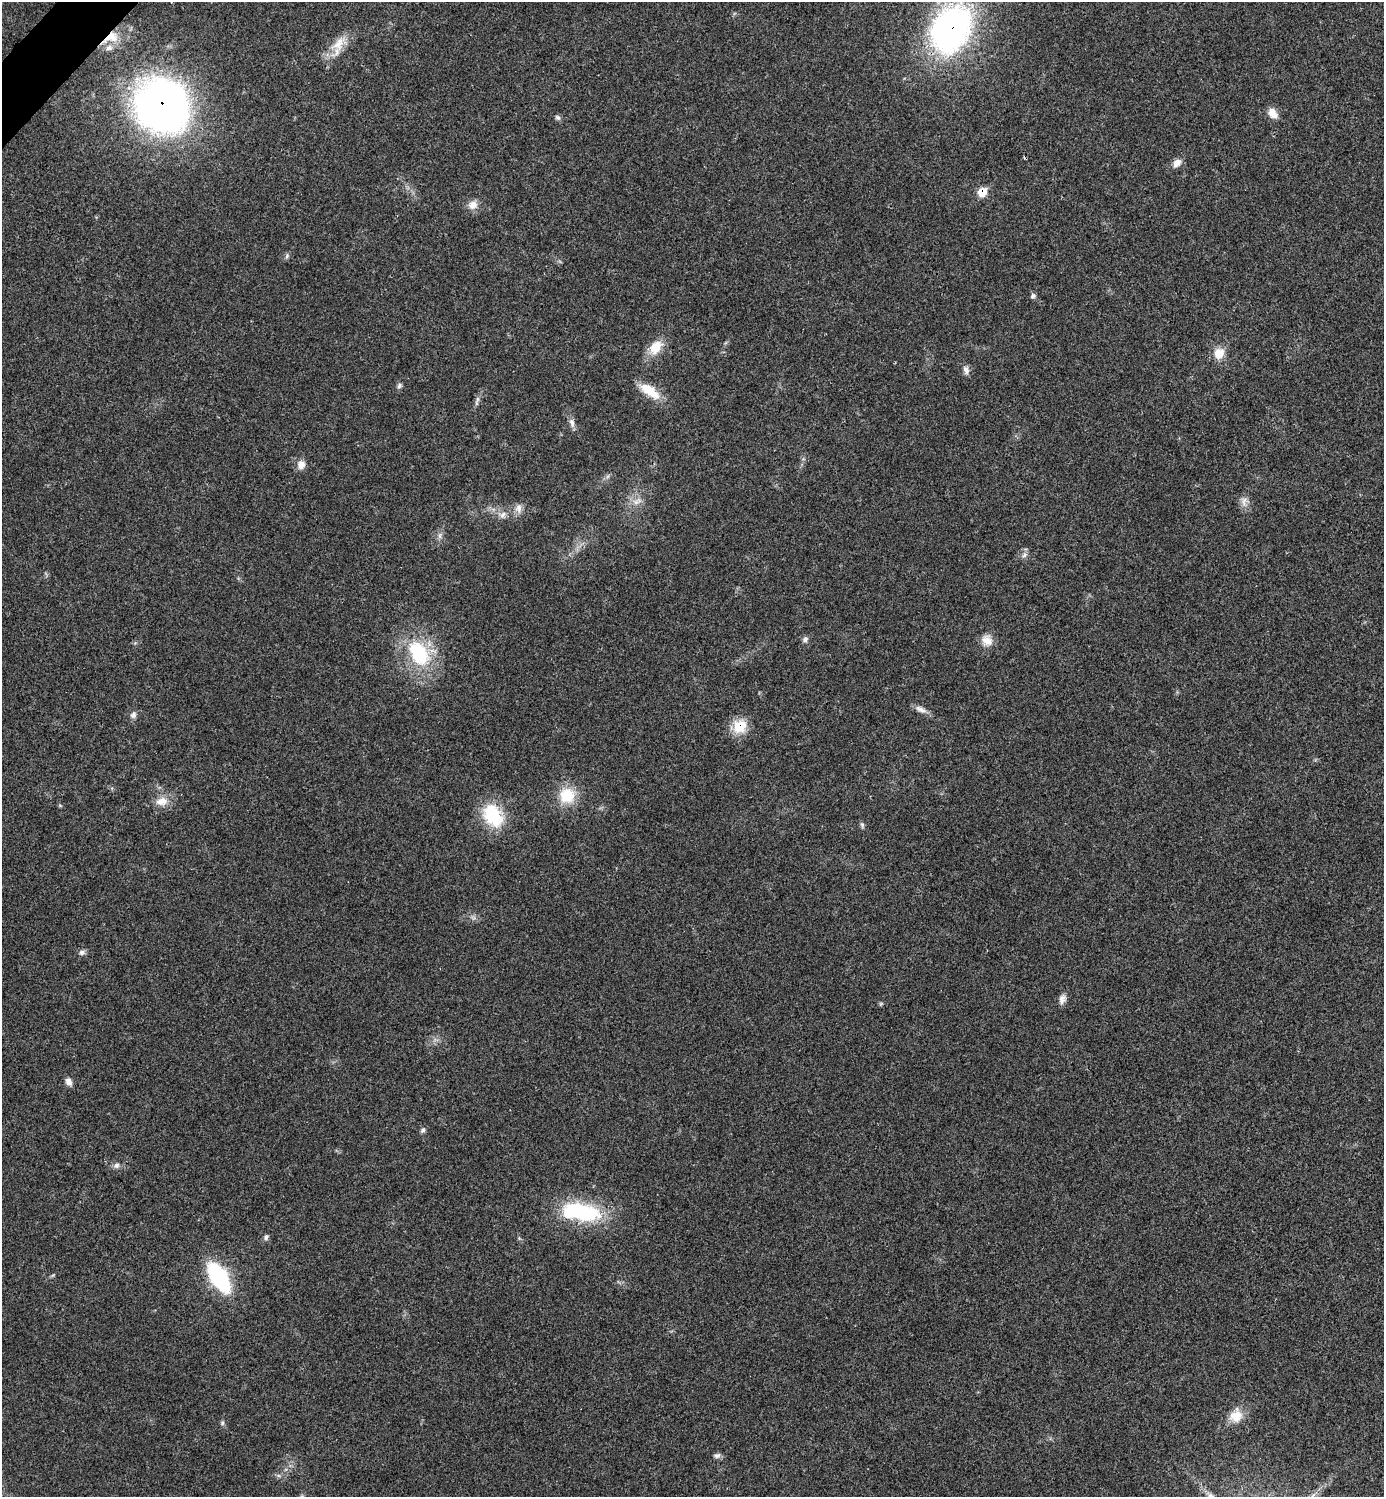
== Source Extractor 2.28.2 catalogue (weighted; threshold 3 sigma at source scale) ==
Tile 11 of 4 x 4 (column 3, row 3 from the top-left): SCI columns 2924-4305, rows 1501-2995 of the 5987 x 5987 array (HDU 1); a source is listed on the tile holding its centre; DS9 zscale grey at full resolution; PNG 1386 x 1499 px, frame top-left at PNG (2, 2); no overlay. Shown black and unused: <1% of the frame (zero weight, under 3 of 4 exposures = <1% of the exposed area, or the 3 px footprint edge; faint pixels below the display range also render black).
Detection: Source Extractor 2.28.2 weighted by HDU 2 'WHT'; one run over the whole footprint, this tile lists its part. Background 0.0192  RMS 0.004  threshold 0.0181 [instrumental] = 3 sigma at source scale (4.5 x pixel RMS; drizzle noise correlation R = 1.50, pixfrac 1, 0.05/0.05 arcsec/px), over >= 5 px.
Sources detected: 51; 1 cosmic-ray / hot-pixel residue — not listed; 1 inside a brighter listed object's ellipse — not listed separately; the other 49 listed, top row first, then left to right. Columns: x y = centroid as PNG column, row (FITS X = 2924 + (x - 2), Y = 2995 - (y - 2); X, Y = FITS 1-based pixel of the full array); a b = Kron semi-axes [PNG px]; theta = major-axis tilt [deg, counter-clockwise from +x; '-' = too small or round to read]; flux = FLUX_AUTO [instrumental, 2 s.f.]
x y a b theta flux
951 30 49 36 60 120
111 37 25 13 24 10
339 44 30 13 54 7.9
162 106 40 37 -50 270
1273 113 14 9 -53 3.7
558 118 8 6 -43 0.94
1177 163 12 9 43 2.7
982 192 8 7 - 8.3
473 205 13 12 - 3.4
287 256 8 5 69 0.87
1033 296 8 6 52 0.99
655 347 20 13 48 7.4
1219 353 14 12 72 5.5
966 370 12 7 -77 1.8
399 386 7 6 - 0.99
649 391 27 11 -35 9.6
478 399 10 4 81 1.1
572 423 13 6 -75 1.9
301 465 11 9 70 3.1
637 501 16 8 23 3.1
1244 501 16 9 84 2.7
518 508 13 9 -83 2.5
503 515 10 7 41 1.8
440 536 9 4 82 1.2
1024 555 8 6 75 1.4
805 639 8 7 - 1.2
987 640 16 13 -42 4.2
418 653 34 21 -57 30
920 709 18 7 -26 2.5
133 715 10 8 54 1.6
739 726 16 14 51 9.8
567 796 20 19 - 12
162 801 17 11 8 4.9
493 815 27 19 -60 21
862 825 9 5 -77 0.84
81 952 8 7 - 1.3
1062 999 13 9 74 2.2
881 1004 6 4 1 0.55
68 1082 9 7 -63 2.1
423 1130 7 5 50 0.96
116 1165 9 7 29 1.5
580 1212 49 20 -9 35
266 1237 7 6 - 1.1
53 1275 6 4 44 0.5
219 1277 27 13 -58 48
1236 1416 19 17 61 6.8
222 1423 6 5 - 0.73
717 1455 10 7 6 1.3
1211 1496 11 6 -36 2
Overlapping masked pixels (flux is a lower limit): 5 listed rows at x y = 951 30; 111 37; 162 106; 982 192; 739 726
Isophote crosses this tile's border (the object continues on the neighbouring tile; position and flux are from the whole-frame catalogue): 2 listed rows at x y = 951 30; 1211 1496